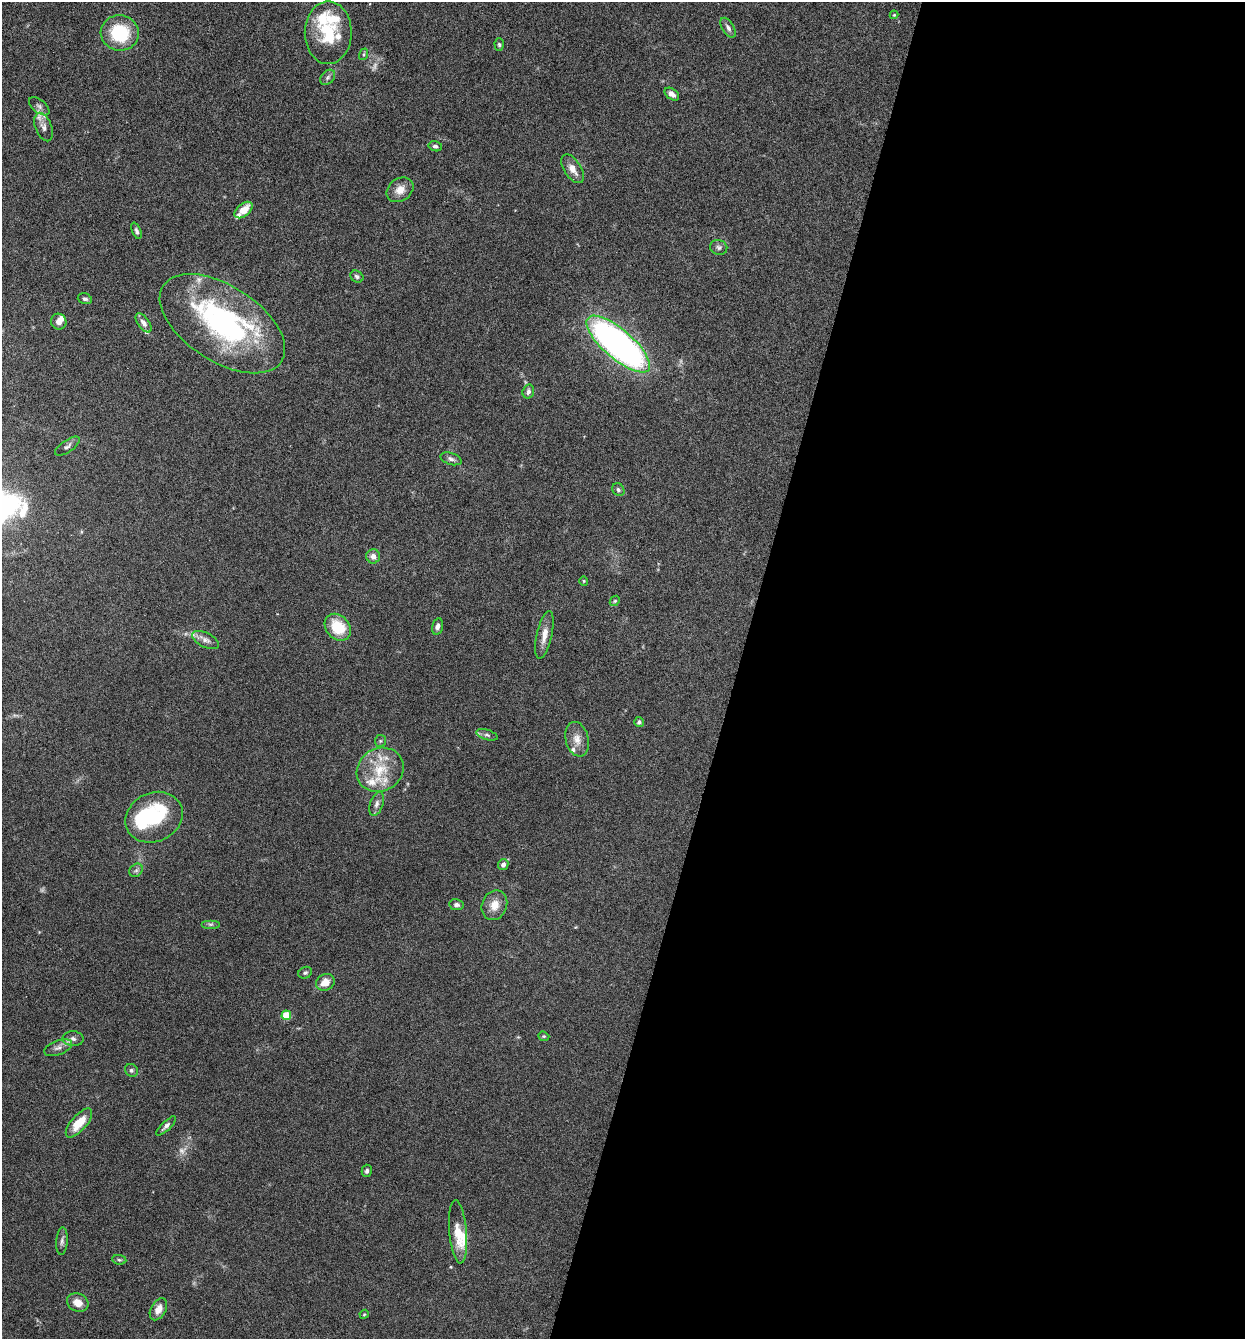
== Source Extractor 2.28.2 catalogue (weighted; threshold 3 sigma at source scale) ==
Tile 12 of 4 x 4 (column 4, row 3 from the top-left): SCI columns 3859-5101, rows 1340-2676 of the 5359 x 5349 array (HDU 1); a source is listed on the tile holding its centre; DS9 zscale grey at full resolution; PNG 1247 x 1341 px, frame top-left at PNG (2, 2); each listed source drawn as its Kron ellipse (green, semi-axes under 4 px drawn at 4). Shown black and unused: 41% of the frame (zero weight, under 4 of 8 exposures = <1% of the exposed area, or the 3 px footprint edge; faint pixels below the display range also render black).
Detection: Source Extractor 2.28.2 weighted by HDU 2 'WHT'; one run over the whole footprint, this tile lists its part. Background 0.125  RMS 0.005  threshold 0.0203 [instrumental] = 3 sigma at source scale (4.09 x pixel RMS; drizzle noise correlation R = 1.36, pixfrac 0.8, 0.05/0.05 arcsec/px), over >= 5 px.
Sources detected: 78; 2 too faint to see at this stretch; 2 inside a brighter object's white glare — neither listed nor drawn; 13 inside a brighter listed object's ellipse — not listed separately; the other 61 listed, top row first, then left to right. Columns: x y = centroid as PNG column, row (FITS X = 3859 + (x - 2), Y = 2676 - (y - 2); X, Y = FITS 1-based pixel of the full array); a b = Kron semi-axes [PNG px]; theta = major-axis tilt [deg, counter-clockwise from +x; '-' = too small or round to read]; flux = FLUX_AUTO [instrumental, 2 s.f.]
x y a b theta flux
894 15 4 4 - 0.43
728 28 11 6 -59 1.6
120 33 19 17 -11 24
328 33 31 23 90 22
499 44 6 4 -86 0.77
364 54 6 4 72 0.63
328 77 8 6 46 1.4
672 94 8 5 -37 2.9
39 106 12 6 -38 1.6
44 127 15 8 -69 3
435 146 7 5 -14 1.2
573 169 16 8 -58 4.6
400 190 14 11 35 4.5
244 210 11 6 40 6.9
136 231 9 4 -67 1
719 247 8 7 - 1.4
357 276 7 5 -33 1
85 299 7 5 -16 1.1
59 322 8 7 - 2.6
144 323 11 5 -54 2.4
222 324 70 37 -33 100
618 344 40 14 -41 190
528 391 7 5 72 1.7
67 446 14 6 34 1.5
451 459 11 6 -17 1.6
618 490 7 5 -54 1.1
373 556 7 7 - 2.8
584 581 4 4 - 0.46
615 601 5 4 - 0.6
338 627 15 11 -48 15
437 627 8 5 77 1.4
544 635 24 7 78 4.8
206 640 14 7 -26 2.7
639 722 5 4 - 1.2
487 735 11 5 -17 1.2
577 739 17 11 -77 4.6
380 741 6 5 - 0.86
380 770 24 21 32 15
377 804 12 6 71 2.1
154 817 29 24 25 39
503 865 5 5 - 1.8
136 870 7 6 - 1.2
457 905 7 5 -8 1.4
494 905 15 12 69 5.5
211 924 9 4 0 0.92
305 973 7 5 24 0.91
325 982 9 8 - 4.7
286 1015 5 4 - 17
544 1036 5 4 - 0.55
73 1039 10 7 -2 1.9
58 1048 15 7 21 2.3
131 1070 7 6 - 1
79 1123 18 7 49 9.1
166 1126 13 4 43 1.6
367 1171 6 5 - 1.1
458 1232 32 8 -85 8.9
62 1241 14 5 85 1.6
119 1260 7 5 -7 0.85
78 1303 11 9 -27 4.3
158 1309 12 7 60 3.9
364 1314 5 4 - 0.48